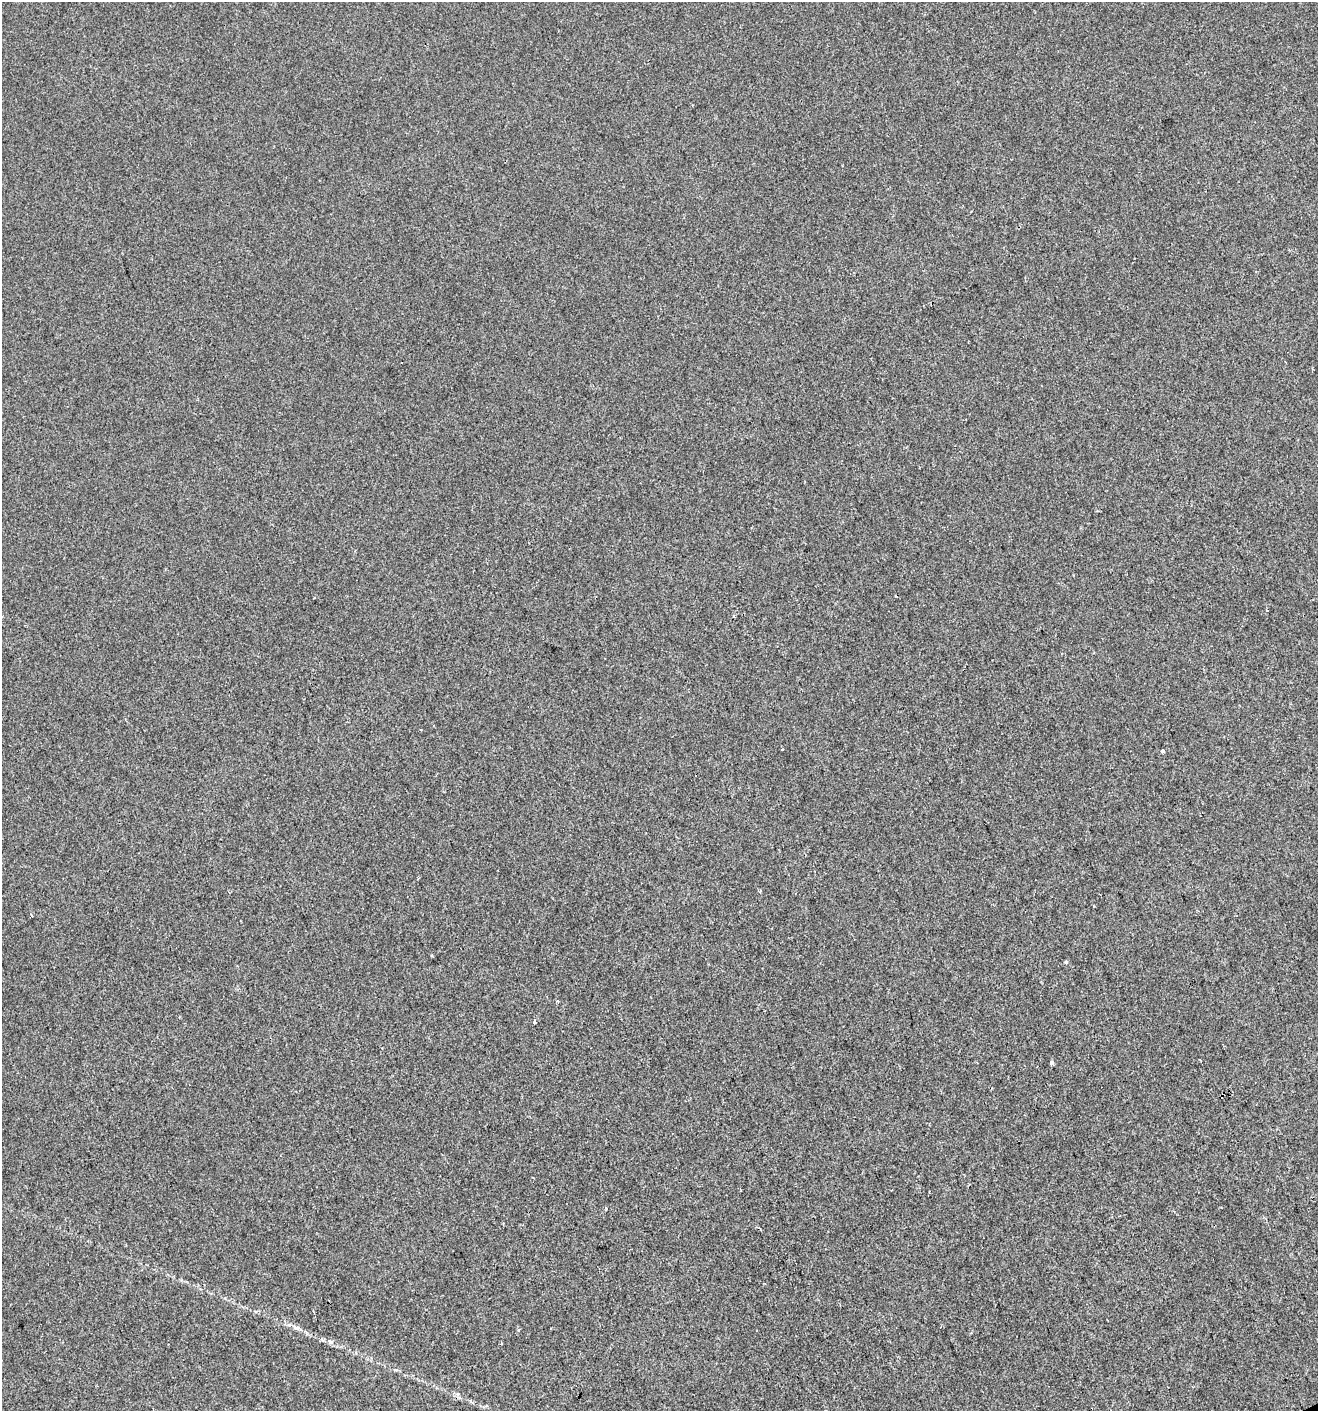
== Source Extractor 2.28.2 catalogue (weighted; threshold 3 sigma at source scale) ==
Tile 6 of 4 x 4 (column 2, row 2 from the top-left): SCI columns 1403-2718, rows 2820-4228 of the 5495 x 5637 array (HDU 1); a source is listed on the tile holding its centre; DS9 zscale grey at full resolution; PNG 1320 x 1413 px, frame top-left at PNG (2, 2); no overlay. Shown black and unused: <1% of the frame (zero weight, under 2 of 3 exposures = <1% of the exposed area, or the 3 px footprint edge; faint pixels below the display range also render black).
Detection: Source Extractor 2.28.2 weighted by HDU 2 'WHT'; one run over the whole footprint, this tile lists its part. Background 0.00269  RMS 0.0048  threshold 0.0217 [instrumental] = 3 sigma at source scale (4.5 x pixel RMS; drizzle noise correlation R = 1.50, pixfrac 1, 0.0396/0.0396 arcsec/px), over >= 5 px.
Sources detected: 12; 2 cosmic-ray / hot-pixel residue — not listed; the other 10 listed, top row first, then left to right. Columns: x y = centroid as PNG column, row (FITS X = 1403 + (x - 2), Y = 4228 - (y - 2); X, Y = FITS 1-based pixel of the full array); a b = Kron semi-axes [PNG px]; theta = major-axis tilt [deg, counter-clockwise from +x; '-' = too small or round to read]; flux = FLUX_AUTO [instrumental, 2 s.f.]
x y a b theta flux
1267 610 3 3 - 0.53
1162 751 3 3 - 7.6
760 891 5 3 - 0.55
432 956 3 2 - 0.93
1066 962 5 4 - 0.73
557 1001 4 3 - 0.49
535 1022 4 3 - 1.9
1052 1062 3 3 - 2.5
606 1208 3 3 - 0.87
519 1329 4 3 - 0.48